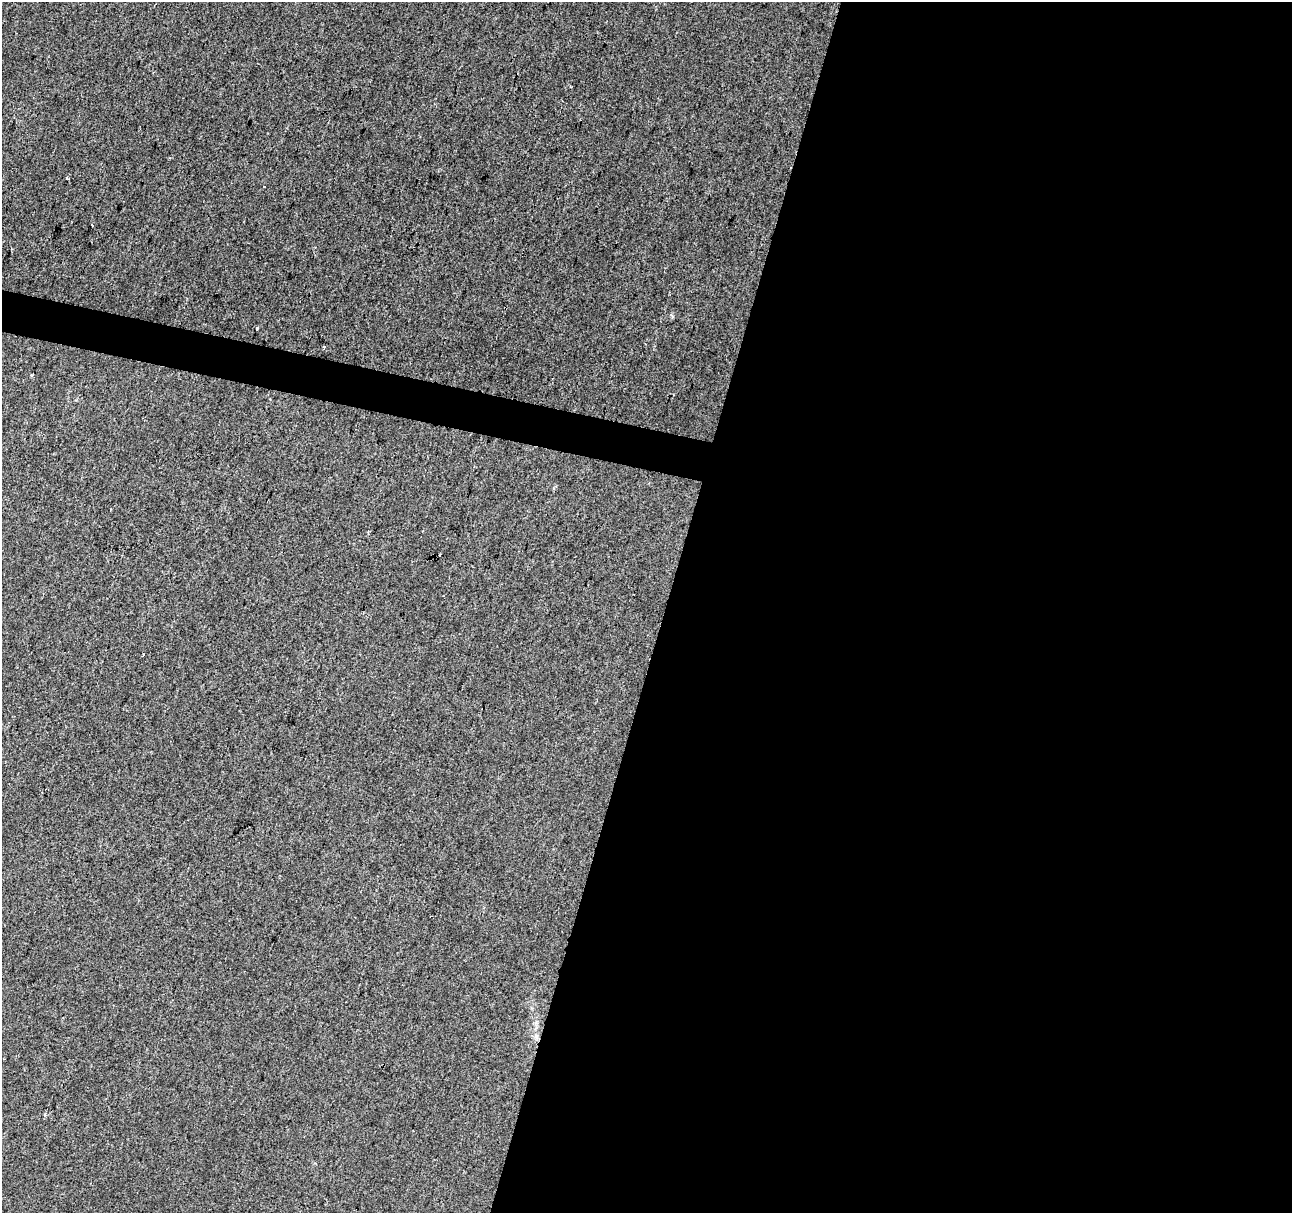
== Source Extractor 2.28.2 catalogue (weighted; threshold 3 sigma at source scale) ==
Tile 12 of 4 x 4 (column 4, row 3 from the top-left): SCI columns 3875-5164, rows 1493-2703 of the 5164 x 5344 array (HDU 1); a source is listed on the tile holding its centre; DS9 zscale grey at full resolution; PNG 1294 x 1215 px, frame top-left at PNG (2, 2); no overlay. Shown black and unused: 50% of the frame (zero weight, under 2 of 3 exposures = <1% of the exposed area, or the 3 px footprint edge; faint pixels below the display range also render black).
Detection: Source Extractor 2.28.2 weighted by HDU 2 'WHT'; one run over the whole footprint, this tile lists its part. Background 0.0107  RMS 0.0066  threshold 0.0296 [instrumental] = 3 sigma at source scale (4.5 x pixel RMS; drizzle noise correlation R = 1.50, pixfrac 1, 0.0396/0.0396 arcsec/px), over >= 5 px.
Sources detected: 6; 1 cosmic-ray / hot-pixel residue — not listed; the other 5 listed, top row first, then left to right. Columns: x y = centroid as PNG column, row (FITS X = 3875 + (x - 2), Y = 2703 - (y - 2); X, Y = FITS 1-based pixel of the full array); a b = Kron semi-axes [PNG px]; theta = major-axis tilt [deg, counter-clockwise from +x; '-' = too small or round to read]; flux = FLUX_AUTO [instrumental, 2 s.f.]
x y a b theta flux
67 178 3 2 - 1
264 187 3 3 - 1.4
257 328 4 3 - 3.3
325 346 3 3 - 1
45 1114 4 4 - 0.78